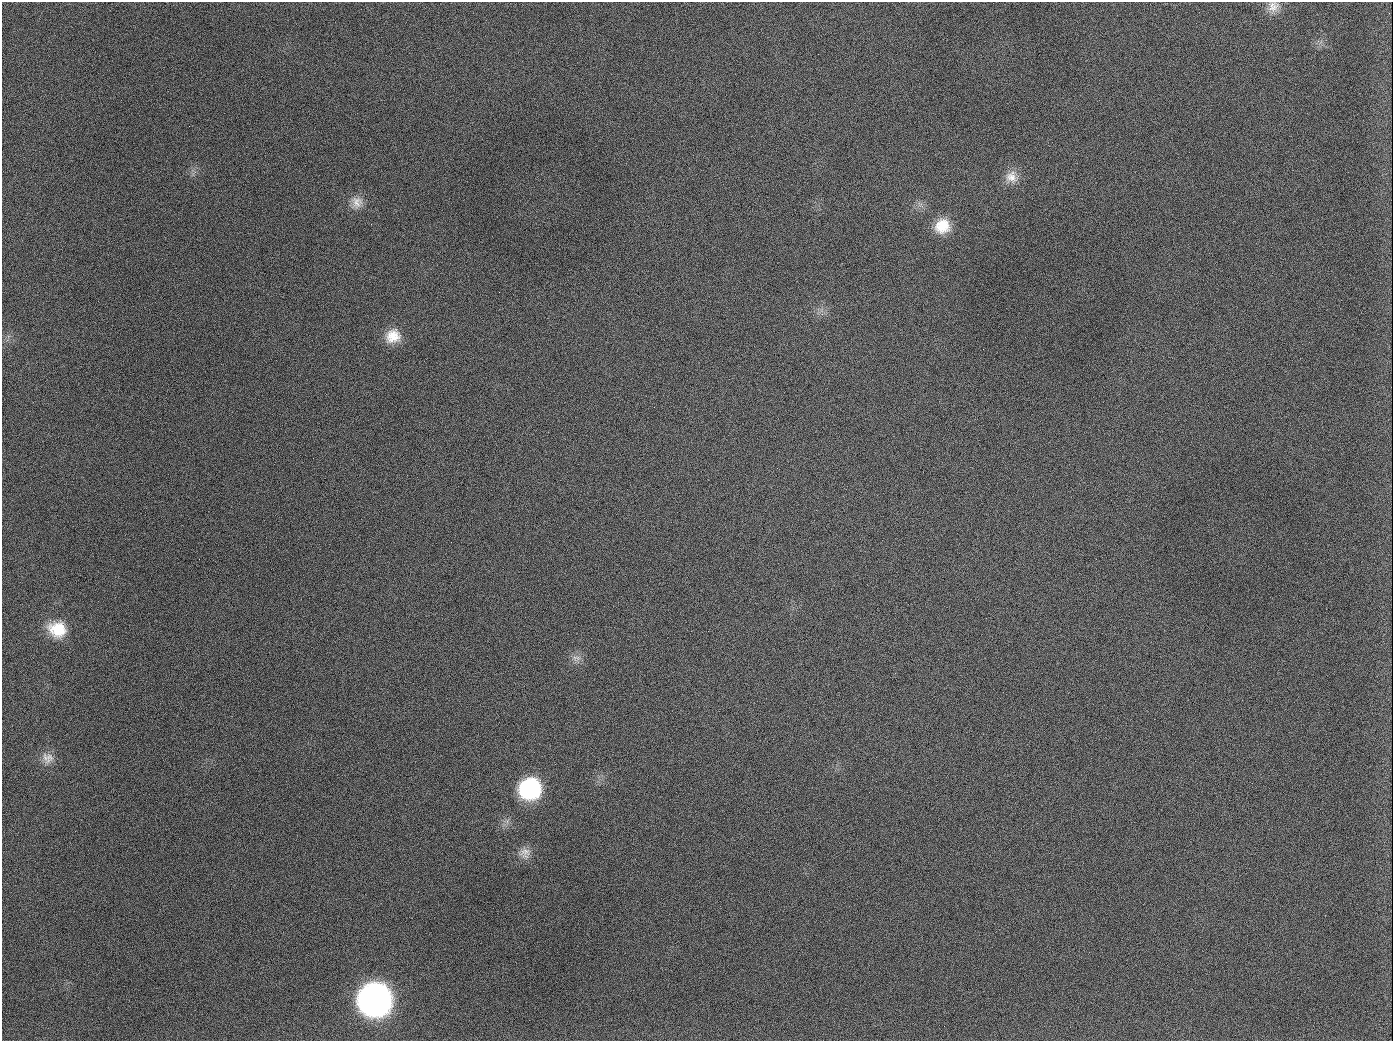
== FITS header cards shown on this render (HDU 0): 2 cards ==
NAXIS1  =                 1391
NAXIS2  =                 1039

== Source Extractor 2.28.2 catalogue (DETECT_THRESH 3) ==
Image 1391 x 1039 px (HDU 0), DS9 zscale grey, 1 PNG px = 1 image px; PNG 1395 x 1043 px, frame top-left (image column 1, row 1039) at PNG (2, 2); no overlay
Background 1720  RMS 75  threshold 225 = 3 sigma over >= 5 px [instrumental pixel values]
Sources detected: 14; all 14 listed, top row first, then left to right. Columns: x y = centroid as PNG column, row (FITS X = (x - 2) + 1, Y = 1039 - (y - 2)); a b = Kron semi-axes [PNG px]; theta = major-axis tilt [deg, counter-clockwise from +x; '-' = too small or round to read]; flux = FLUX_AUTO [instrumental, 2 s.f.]
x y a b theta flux
1273 6 16 14 20 5.4e+04
189 126 3 2 - 5.8e+03
1011 177 17 16 - 6.8e+04
357 202 17 15 88 5.8e+04
942 226 19 17 41 1.2e+05
393 336 19 17 27 1.0e+05
654 407 2 2 - 3.2e+03
57 629 21 18 -20 1.6e+05
576 658 14 6 -6 2.8e+04
49 757 16 12 -84 4.8e+04
530 789 19 18 - 5.2e+05
525 853 15 14 - 4.9e+04
375 999 20 20 - 3.7e+06
944 1026 3 2 - 5.1e+03